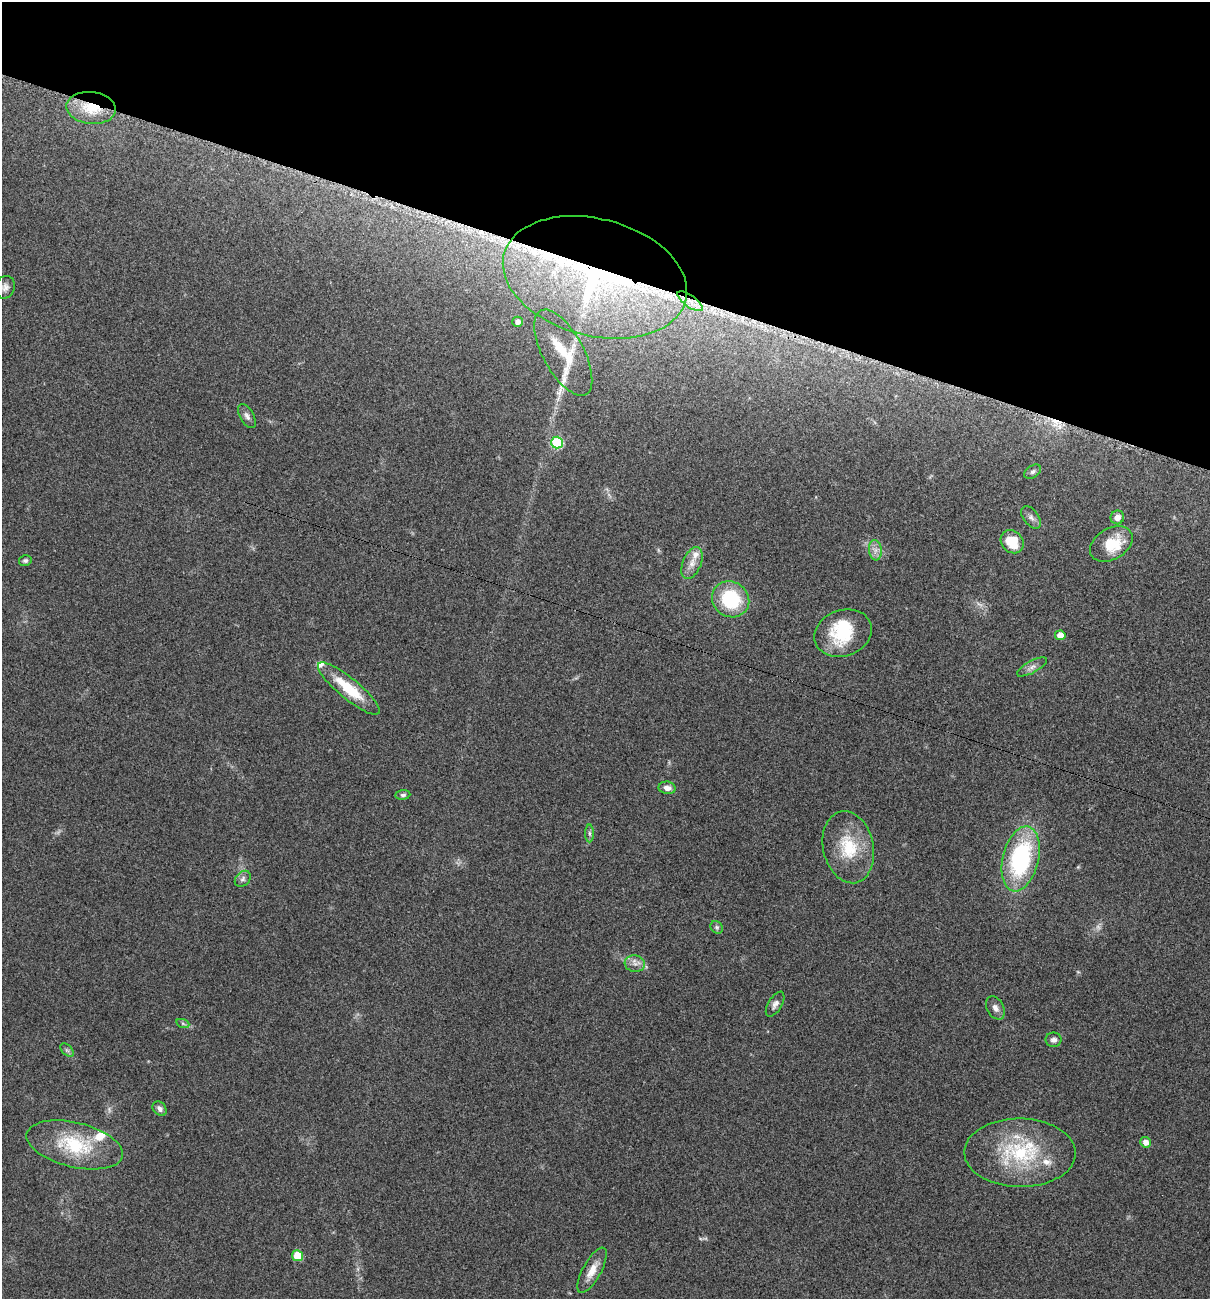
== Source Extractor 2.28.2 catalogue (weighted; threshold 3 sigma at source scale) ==
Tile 2 of 4 x 4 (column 2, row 1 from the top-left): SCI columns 1344-2551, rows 3905-5201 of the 5229 x 5204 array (HDU 1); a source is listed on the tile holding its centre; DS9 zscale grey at full resolution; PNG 1212 x 1301 px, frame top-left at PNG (2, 2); each listed source drawn as its Kron ellipse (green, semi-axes under 4 px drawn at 4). Shown black and unused: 21% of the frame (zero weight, under 3 of 5 exposures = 1% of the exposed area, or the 3 px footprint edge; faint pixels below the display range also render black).
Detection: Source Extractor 2.28.2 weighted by HDU 2 'WHT'; one run over the whole footprint, this tile lists its part. Background 0.0808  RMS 0.0079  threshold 0.0358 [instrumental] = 3 sigma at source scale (4.5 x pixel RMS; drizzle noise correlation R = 1.50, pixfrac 1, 0.05/0.05 arcsec/px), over >= 5 px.
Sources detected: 53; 3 too faint to see at this stretch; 1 inside a brighter object's white glare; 1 cosmic-ray / hot-pixel residue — neither listed nor drawn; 8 inside a brighter listed object's ellipse — not listed separately; the other 40 listed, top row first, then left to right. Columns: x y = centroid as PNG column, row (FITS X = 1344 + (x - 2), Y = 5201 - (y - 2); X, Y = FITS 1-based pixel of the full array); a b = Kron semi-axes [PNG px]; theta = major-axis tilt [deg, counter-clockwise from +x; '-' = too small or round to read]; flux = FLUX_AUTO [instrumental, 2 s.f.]
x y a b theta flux
91 108 25 16 -6 25
595 277 94 58 -14 270
5 287 11 10 - 4.4
690 301 15 6 -35 8.1
518 322 5 5 - 3.5
563 353 48 20 -61 28
247 416 13 7 -59 3.4
557 443 6 6 - 55
1033 472 9 6 31 2.1
1031 517 13 7 -52 3.6
1117 517 7 6 - 5.1
1012 542 12 10 -47 19
1111 544 23 15 31 25
875 550 10 6 -83 4.4
25 560 6 5 - 1.6
692 563 17 9 67 7.2
731 599 19 17 -34 52
843 633 29 23 19 40
1060 635 5 5 - 8.6
1032 667 17 6 29 4.1
349 689 39 10 -40 30
667 788 8 6 -9 4.4
403 795 7 4 6 1.8
589 833 9 4 -89 2
848 847 36 25 -78 36
1021 859 33 18 76 100
243 879 9 6 46 2.7
717 927 7 5 -46 1.7
635 964 10 8 -9 4.5
775 1004 14 6 59 3.7
995 1008 12 8 -61 4.4
183 1024 7 4 -20 1.5
1053 1040 8 7 - 3.4
67 1050 8 5 -44 1.9
160 1109 8 6 -49 3.2
1146 1142 5 5 - 5.4
75 1145 49 22 -14 50
1020 1153 56 34 -1 73
298 1256 5 5 - 22
592 1270 25 9 61 10
Overlapping masked pixels (flux is a lower limit): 3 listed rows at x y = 91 108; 595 277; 690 301